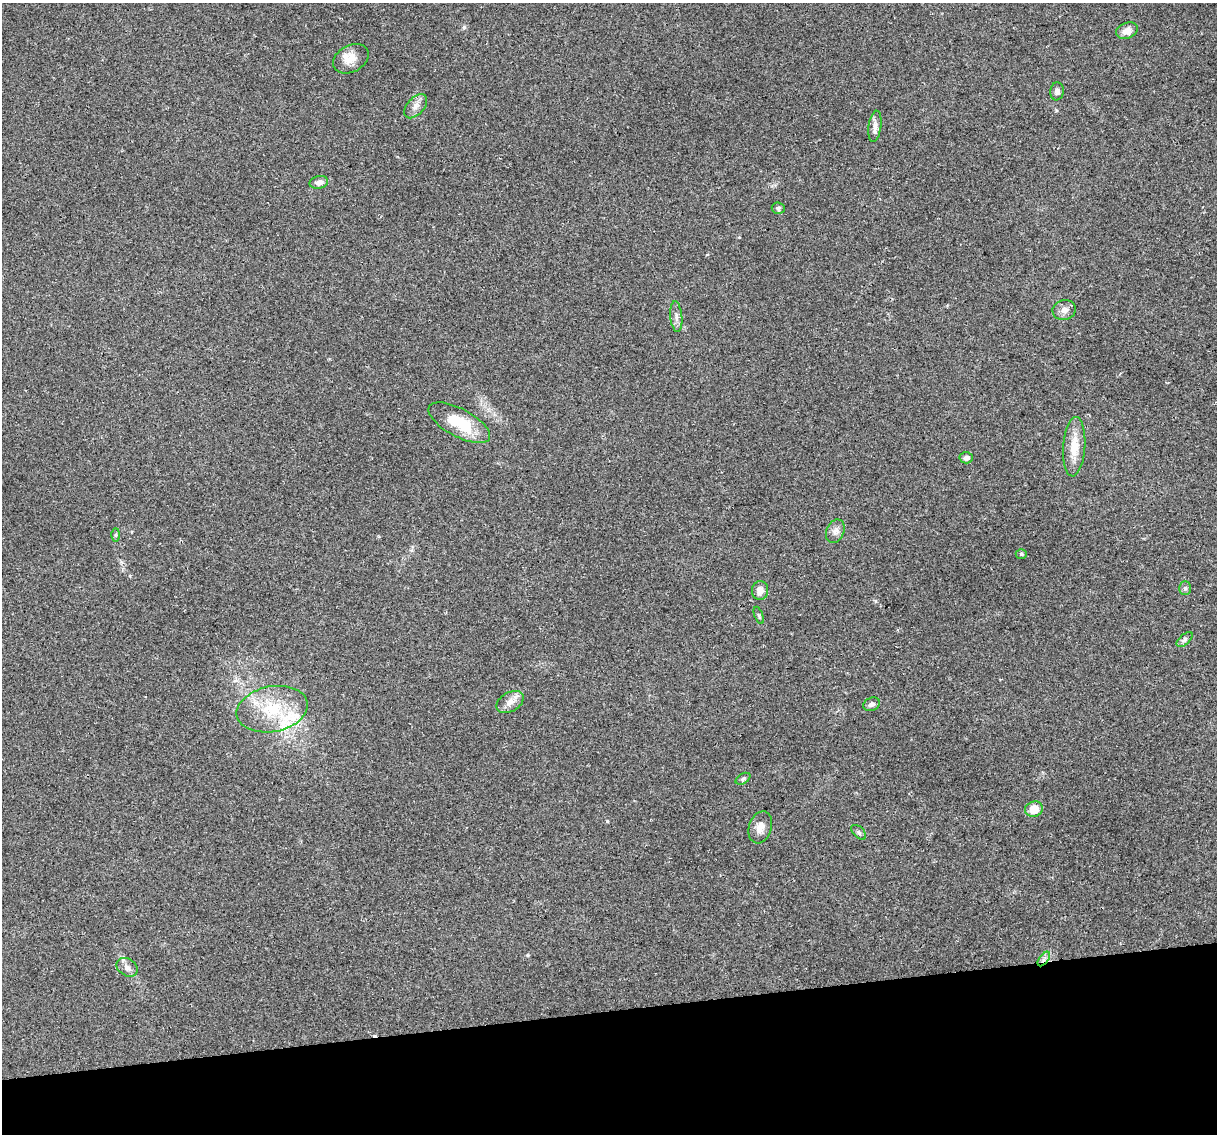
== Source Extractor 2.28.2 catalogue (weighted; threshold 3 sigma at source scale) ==
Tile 14 of 4 x 4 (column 2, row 4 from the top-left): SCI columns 1248-2462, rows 78-1209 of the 4924 x 4639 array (HDU 1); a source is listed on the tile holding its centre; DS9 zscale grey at full resolution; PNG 1219 x 1136 px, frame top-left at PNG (2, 3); each listed source drawn as its Kron ellipse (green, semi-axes under 4 px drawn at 4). Shown black and unused: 11% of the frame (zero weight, under 2 of 3 exposures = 2% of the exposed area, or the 3 px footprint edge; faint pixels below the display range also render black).
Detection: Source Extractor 2.28.2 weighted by HDU 2 'WHT'; one run over the whole footprint, this tile lists its part. Background 0.103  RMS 0.01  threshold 0.0454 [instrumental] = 3 sigma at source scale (4.5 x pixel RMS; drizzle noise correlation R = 1.50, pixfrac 1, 0.0396/0.0396 arcsec/px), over >= 5 px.
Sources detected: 30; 1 cosmic-ray / hot-pixel residue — neither listed nor drawn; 1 inside a brighter listed object's ellipse — not listed separately; the other 28 listed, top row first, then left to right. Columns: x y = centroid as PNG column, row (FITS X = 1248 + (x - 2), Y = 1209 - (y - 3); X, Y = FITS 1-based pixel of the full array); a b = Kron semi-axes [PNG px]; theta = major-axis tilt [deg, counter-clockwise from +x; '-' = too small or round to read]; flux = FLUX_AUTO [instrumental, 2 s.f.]
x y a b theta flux
1127 31 11 8 22 6.9
351 59 19 13 29 13
1057 91 9 6 84 3.6
416 106 14 8 48 6.1
875 126 16 6 82 5.3
319 182 9 6 13 5.2
778 208 6 5 - 2.3
1064 310 12 10 17 6.2
676 317 15 6 -84 4.7
459 423 34 14 -28 37
1074 447 30 11 86 19
966 458 7 5 4 4.4
835 531 12 8 67 5.6
116 535 6 4 89 1.4
1021 554 5 4 - 1.5
1185 588 7 6 - 2.2
760 590 9 8 - 7
759 615 9 3 -69 1.4
1185 640 10 5 41 2.2
510 702 14 9 30 7.6
872 704 8 6 23 3.6
272 709 36 22 11 49
743 779 8 5 31 2
1034 809 9 7 17 15
760 827 16 11 72 8.5
859 832 9 5 -46 2.3
1044 959 8 4 53 3
127 967 11 8 -34 4.8
Overlapping masked pixels (flux is a lower limit): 1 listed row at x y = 1044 959
Unlisted compact peaks at least as high as the median listed source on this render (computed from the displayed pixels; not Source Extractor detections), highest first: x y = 607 821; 464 27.